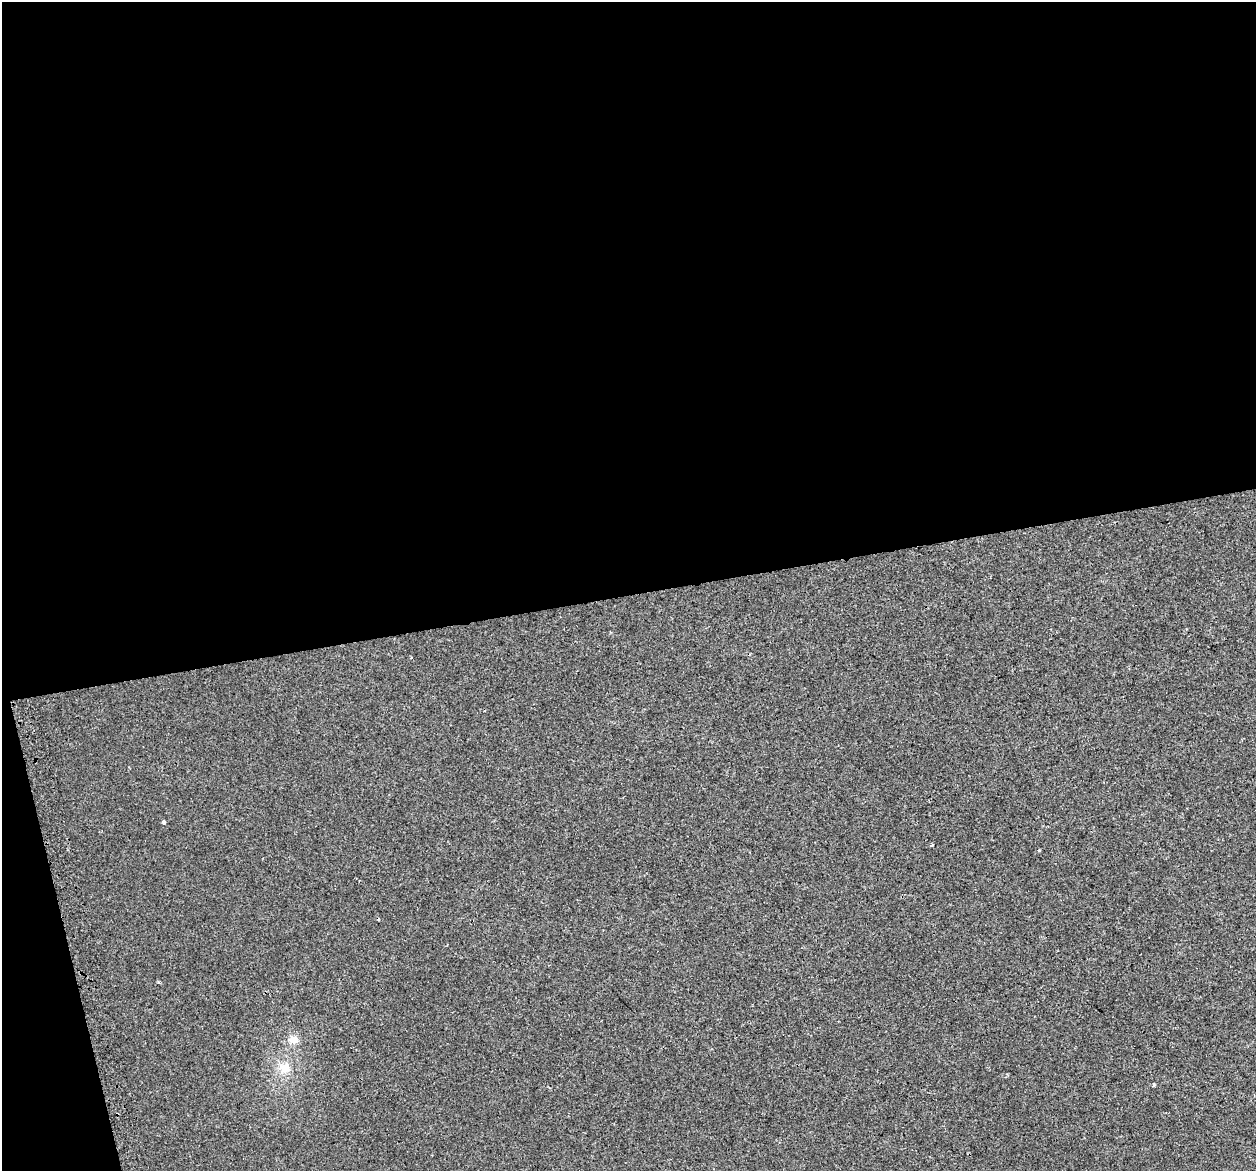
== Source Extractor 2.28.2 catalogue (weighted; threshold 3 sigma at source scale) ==
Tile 1 of 4 x 4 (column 1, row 1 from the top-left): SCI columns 30-1283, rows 3604-4772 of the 5073 x 4815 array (HDU 1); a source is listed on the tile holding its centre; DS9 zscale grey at full resolution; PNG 1258 x 1173 px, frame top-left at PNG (2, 2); no overlay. Shown black and unused: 53% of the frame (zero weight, under 2 of 3 exposures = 2% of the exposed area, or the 3 px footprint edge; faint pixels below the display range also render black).
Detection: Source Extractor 2.28.2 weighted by HDU 2 'WHT'; one run over the whole footprint, this tile lists its part. Background 0.00221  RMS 0.0046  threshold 0.0207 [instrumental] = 3 sigma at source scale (4.5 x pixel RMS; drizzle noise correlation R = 1.50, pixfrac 1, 0.0396/0.0396 arcsec/px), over >= 5 px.
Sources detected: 6; all 6 listed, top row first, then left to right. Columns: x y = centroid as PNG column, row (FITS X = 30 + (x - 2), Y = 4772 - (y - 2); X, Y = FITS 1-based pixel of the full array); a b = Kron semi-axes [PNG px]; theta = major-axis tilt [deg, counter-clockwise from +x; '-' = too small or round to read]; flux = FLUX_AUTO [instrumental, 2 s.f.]
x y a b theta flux
163 822 3 3 - 1.1
932 845 5 3 - 0.45
1039 850 3 3 - 1.2
293 1040 12 10 4 3.7
285 1068 14 13 - 6.1
1154 1084 5 3 - 0.46